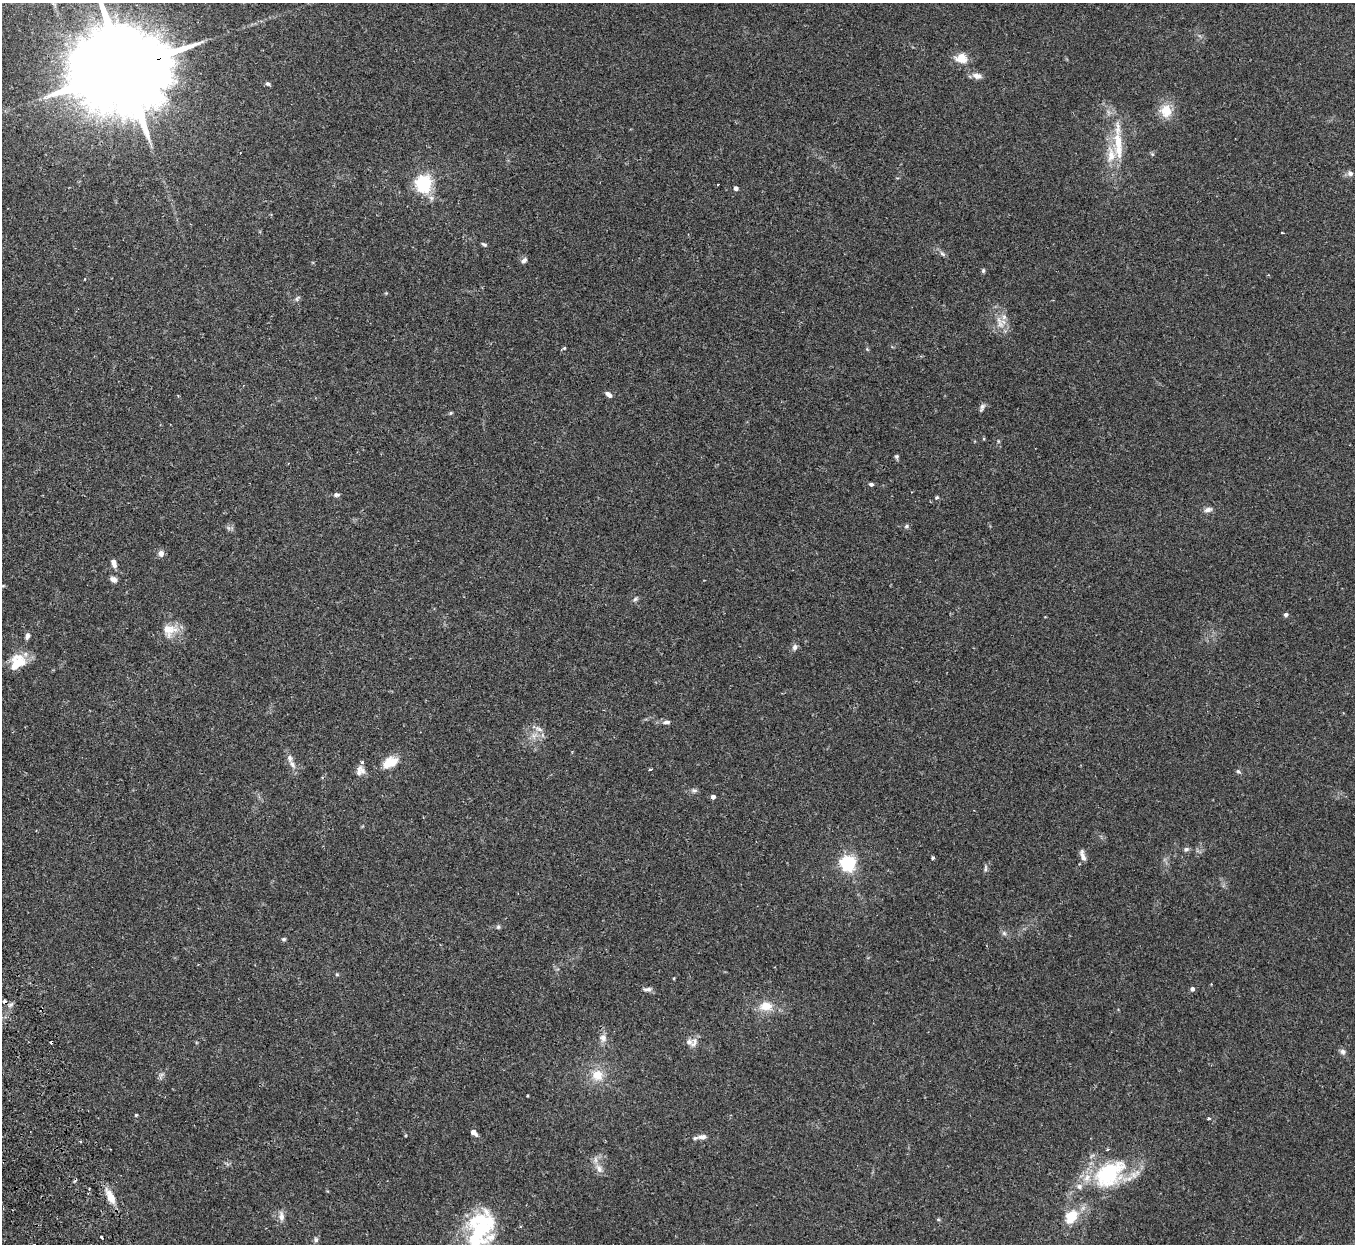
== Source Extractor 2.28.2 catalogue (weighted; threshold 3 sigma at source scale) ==
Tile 7 of 4 x 4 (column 3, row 2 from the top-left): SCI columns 2762-4114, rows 2658-3899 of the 5522 x 5441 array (HDU 1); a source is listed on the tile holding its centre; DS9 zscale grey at full resolution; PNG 1357 x 1246 px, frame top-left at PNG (2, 3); no overlay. Shown black and unused: <1% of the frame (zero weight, under 2 of 3 exposures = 3% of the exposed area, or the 3 px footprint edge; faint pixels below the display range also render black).
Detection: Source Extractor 2.28.2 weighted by HDU 2 'WHT'; one run over the whole footprint, this tile lists its part. Background 0.25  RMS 0.0083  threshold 0.0374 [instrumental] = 3 sigma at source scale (4.5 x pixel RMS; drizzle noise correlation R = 1.50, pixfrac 1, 0.05/0.05 arcsec/px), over >= 5 px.
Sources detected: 93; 3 cosmic-ray / hot-pixel residue — not listed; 7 inside a brighter listed object's ellipse — not listed separately; the other 83 listed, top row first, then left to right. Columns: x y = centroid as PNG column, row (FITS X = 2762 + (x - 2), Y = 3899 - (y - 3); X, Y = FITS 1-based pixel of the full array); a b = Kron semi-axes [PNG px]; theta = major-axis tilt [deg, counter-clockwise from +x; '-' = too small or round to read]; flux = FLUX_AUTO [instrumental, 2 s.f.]
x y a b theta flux
961 58 14 11 -17 12
125 69 48 19 16 24000
977 76 13 7 -16 4.8
268 84 6 5 - 1.6
1166 111 16 13 -85 15
1118 129 38 9 86 14
1152 154 6 4 -45 1
1111 155 27 17 79 19
1350 173 7 7 - 2.9
423 184 6 6 - 300
736 188 4 4 - 3.6
1282 232 2 2 - 0.85
484 244 7 4 -26 1.5
942 254 9 5 -45 2.2
524 260 8 6 41 2.7
983 271 6 4 77 1.3
386 293 4 4 - 0.78
297 299 10 4 50 1.8
1004 317 8 7 - 3.9
1000 324 12 8 -39 6.4
564 348 5 5 - 0.99
867 349 5 4 - 0.88
609 394 8 5 -37 3.4
982 407 11 5 70 2.3
451 413 6 4 88 1
998 441 5 3 - 0.88
897 457 6 5 - 1.5
871 484 5 4 - 1.6
336 495 8 5 -3 2
937 498 6 4 34 1.2
1208 510 12 6 17 3.4
906 526 7 5 24 1.5
161 553 6 6 - 4.8
114 564 11 6 -70 4.1
113 579 8 6 -31 3.5
635 599 7 5 19 1.8
1286 614 5 5 - 2
169 630 21 17 4 14
27 636 7 5 65 3.1
795 647 8 6 58 2.7
17 662 21 15 53 21
666 722 11 5 5 2.9
539 729 12 6 -22 3.8
534 736 7 6 - 3.4
390 762 22 13 30 13
292 764 12 6 -60 4.1
650 769 3 3 - 0.99
359 771 17 8 77 6.1
1238 771 6 5 - 1.5
694 790 8 5 -31 2
713 797 4 4 - 3.8
1186 849 7 6 - 2
1083 856 14 5 -73 4.3
933 858 4 3 - 1.5
848 863 6 6 - 250
985 868 10 4 85 1.8
498 927 6 5 - 1.5
1004 933 6 6 - 1.9
284 939 6 5 - 1.3
337 974 6 4 -1 0.98
647 989 13 4 2 2.5
1192 989 4 4 - 2.8
11 1004 7 4 19 1.7
766 1006 20 14 4 13
603 1038 11 9 -76 5
689 1042 11 9 16 5.1
1343 1052 8 7 - 2.6
597 1075 15 14 - 15
527 1096 3 2 - 0.71
136 1115 4 3 - 0.88
1209 1119 3 3 - 2.5
474 1133 7 5 -43 4.1
406 1135 4 3 - 0.81
702 1137 12 7 6 4.7
599 1169 13 8 -62 5.7
1110 1174 42 27 38 75
110 1197 20 9 -63 11
281 1216 13 8 -87 4.7
1071 1217 19 13 53 19
938 1219 5 5 - 0.98
479 1231 40 27 70 58
102 1237 4 3 - 2.3
316 1240 7 6 - 1.9
Overlapping masked pixels (flux is a lower limit): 1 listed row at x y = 125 69
Isophote crosses this tile's border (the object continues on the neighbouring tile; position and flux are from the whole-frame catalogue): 1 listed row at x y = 125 69